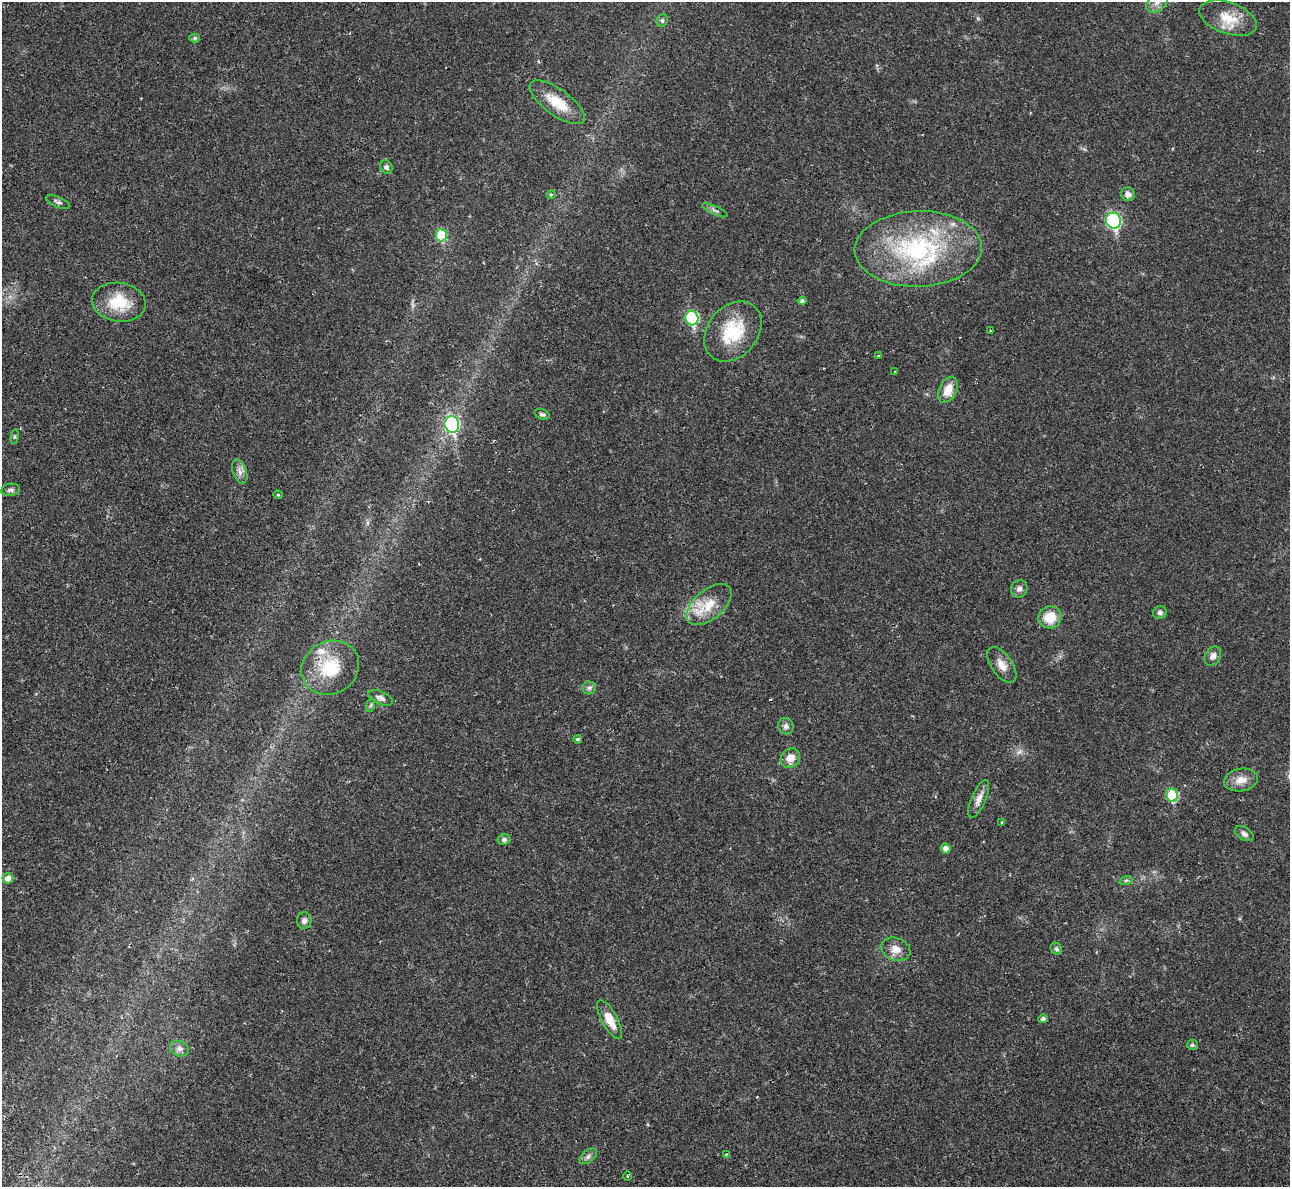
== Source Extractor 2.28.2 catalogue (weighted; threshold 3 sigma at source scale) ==
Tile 7 of 4 x 4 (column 3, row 2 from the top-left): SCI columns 2587-3874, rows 2674-3858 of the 5213 x 5195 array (HDU 1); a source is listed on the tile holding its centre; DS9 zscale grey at full resolution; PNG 1292 x 1189 px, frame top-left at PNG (2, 2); each listed source drawn as its Kron ellipse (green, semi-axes under 4 px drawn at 4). Shown black and unused: <1% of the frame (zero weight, under 2 of 3 exposures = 3% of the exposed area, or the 3 px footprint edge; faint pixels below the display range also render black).
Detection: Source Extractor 2.28.2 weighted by HDU 2 'WHT'; one run over the whole footprint, this tile lists its part. Background 0.0288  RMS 0.0041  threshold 0.0184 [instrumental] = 3 sigma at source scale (4.5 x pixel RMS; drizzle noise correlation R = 1.50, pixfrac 1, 0.05/0.05 arcsec/px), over >= 5 px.
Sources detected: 64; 1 too faint to see at this stretch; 3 cosmic-ray / hot-pixel residue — neither listed nor drawn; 1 inside a brighter listed object's ellipse — not listed separately; the other 59 listed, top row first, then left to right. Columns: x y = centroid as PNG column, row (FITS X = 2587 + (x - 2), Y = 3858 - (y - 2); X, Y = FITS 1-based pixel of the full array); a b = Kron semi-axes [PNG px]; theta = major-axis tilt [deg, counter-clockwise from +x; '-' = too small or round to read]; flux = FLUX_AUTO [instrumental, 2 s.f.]
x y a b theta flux
1157 2 13 8 44 2.8
1228 18 30 15 -19 9.6
662 20 7 5 68 0.76
195 38 5 4 - 0.74
557 102 32 13 -36 11
386 167 7 6 - 1.1
1128 194 7 6 - 1.7
551 195 4 3 - 1.2
58 202 13 5 -23 1.2
715 210 14 3 -24 1
1113 221 8 7 - 62
441 235 6 6 - 18
918 249 63 38 2 60
802 301 4 4 - 1.2
119 302 27 19 -8 14
692 318 7 6 - 37
733 331 33 25 50 20
990 331 3 3 - 1.7
878 356 3 2 - 0.34
895 372 3 3 - 0.41
948 390 14 8 65 5.8
542 414 8 5 -20 0.83
452 424 8 7 - 63
15 437 7 4 81 0.54
240 472 12 7 -70 2.1
11 490 9 6 9 1.2
278 495 4 4 - 0.42
1019 589 9 8 - 1.8
709 604 27 14 41 10
1160 612 7 6 - 1.1
1050 617 11 11 - 8.3
1213 656 10 7 61 2
1002 665 20 10 -55 4.2
330 668 30 26 29 18
589 688 6 6 - 0.96
381 698 13 6 -23 1.7
371 705 7 4 71 0.68
786 726 8 7 - 1.4
578 739 4 3 - 5.1
790 758 10 9 - 4.1
1241 780 17 11 11 4.3
1172 795 6 6 - 21
979 799 20 7 67 3.2
1002 822 3 3 - 0.45
1244 833 10 6 -32 1.5
504 839 6 5 - 1.1
946 848 5 5 - 2
8 878 5 5 - 2.6
1126 880 6 4 19 0.63
304 920 8 7 - 1.5
896 949 15 11 -20 4
1056 949 6 5 - 0.87
1043 1019 4 4 - 1.2
610 1020 21 8 -62 6.6
1192 1045 5 5 - 0.9
179 1049 10 7 -22 1.9
726 1154 4 3 - 0.54
588 1156 10 6 38 1.3
627 1176 4 3 - 0.43
Isophote crosses this tile's border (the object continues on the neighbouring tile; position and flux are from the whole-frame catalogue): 1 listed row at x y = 1157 2